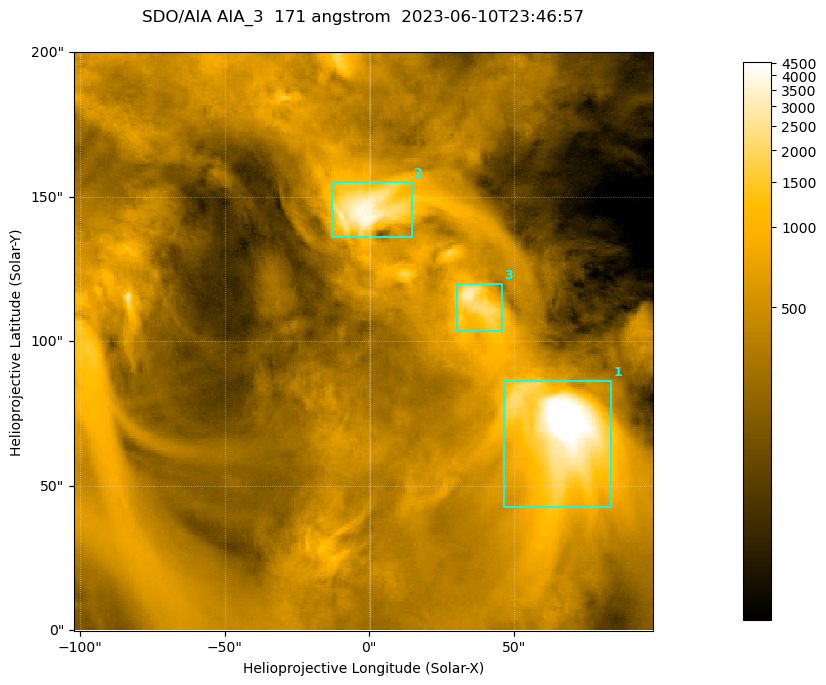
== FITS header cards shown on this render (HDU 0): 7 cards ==
TELESCOP= 'SDO/AIA '
INSTRUME= 'AIA_3   '
WAVELNTH=                  171
WAVEUNIT= 'angstrom'
DATE-OBS= '2023-06-10T23:46:57.351'
CTYPE1  = 'HPLN-TAN'
CTYPE2  = 'HPLT-TAN'

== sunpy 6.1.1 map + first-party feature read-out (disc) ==
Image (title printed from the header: SDO/AIA AIA_3  171 angstrom  2023-06-10T23:46:57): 334 x 334 px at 0.599 arcsec/px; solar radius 945 arcsec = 1577 px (partial field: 1.4% of the solar disc is inside the frame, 100% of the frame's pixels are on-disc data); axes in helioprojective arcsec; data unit not stated in the header (colour bar unlabelled)
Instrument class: DISC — disc imager (sunpy class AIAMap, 171 A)
Bright regions (active regions / flare kernels): reference = the on-disc median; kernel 3 px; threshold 5 sigma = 1081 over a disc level ~356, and >= 1.15x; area >= 111 px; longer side >= 4 px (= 2.4 arcsec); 3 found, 3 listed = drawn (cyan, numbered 1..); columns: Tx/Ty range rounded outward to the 2 arcsec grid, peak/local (2 s.f.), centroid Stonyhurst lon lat
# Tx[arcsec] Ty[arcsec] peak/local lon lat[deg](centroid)
1 46..84 42..86 20 +4 +5
2 -14..16 136..156 11 +0 +9
3 30..46 102..120 8.6 +2 +7